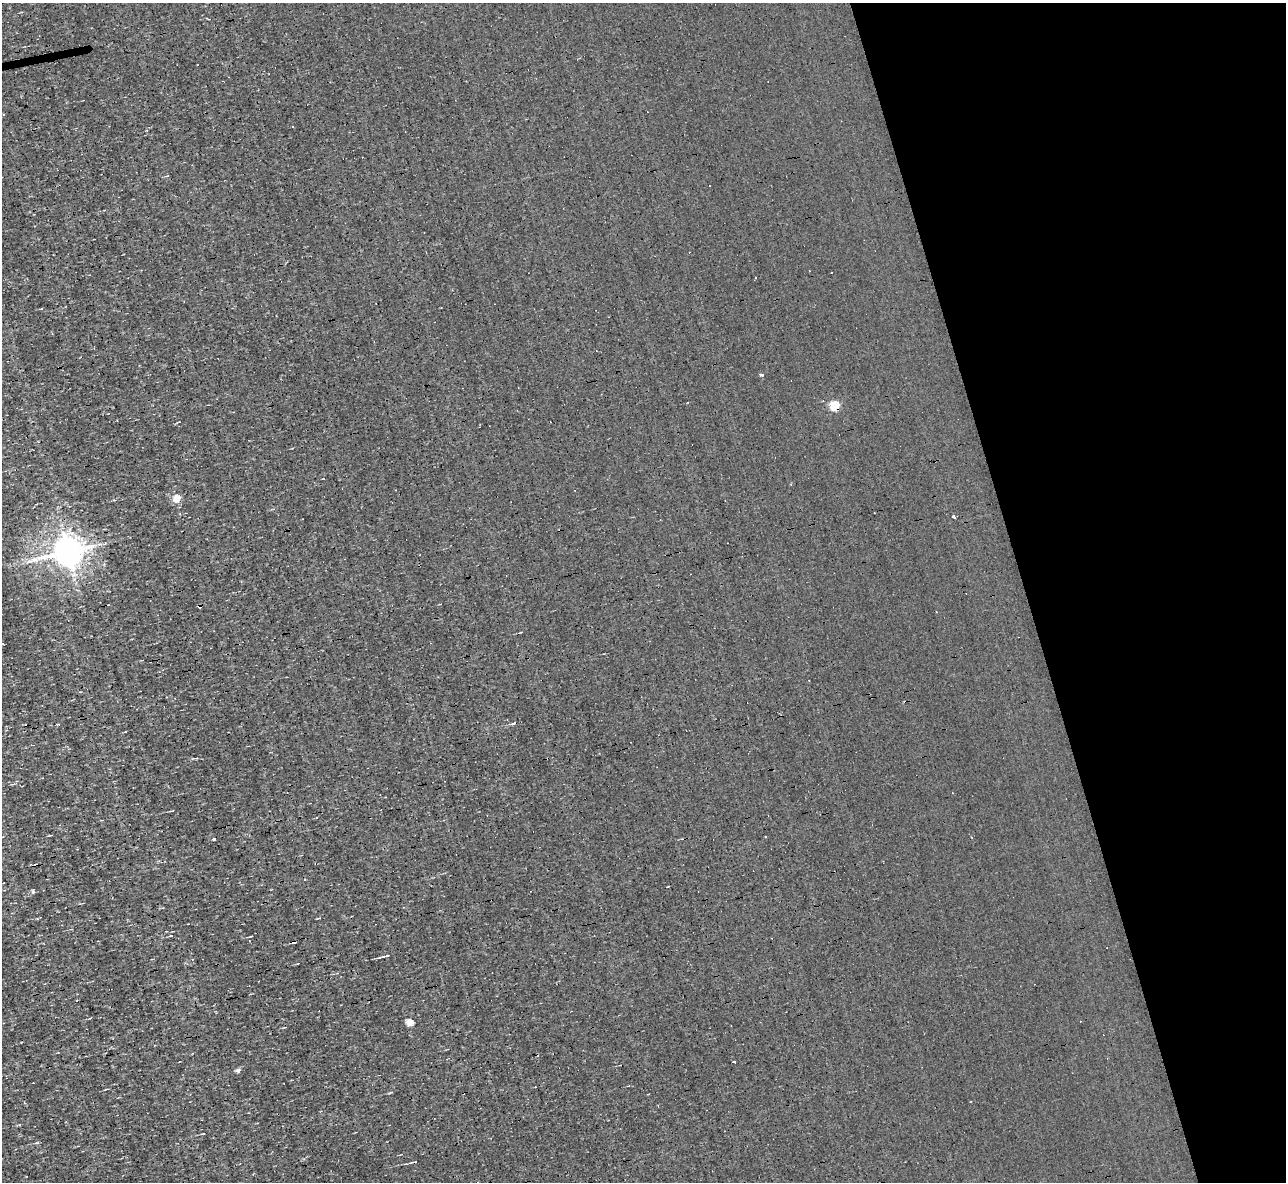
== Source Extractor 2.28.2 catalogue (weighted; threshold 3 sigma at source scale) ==
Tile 12 of 4 x 4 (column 4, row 3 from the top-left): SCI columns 3852-5135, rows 1326-2505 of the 5135 x 5132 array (HDU 1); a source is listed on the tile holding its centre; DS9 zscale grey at full resolution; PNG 1288 x 1184 px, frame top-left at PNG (2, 3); no overlay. Shown black and unused: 20% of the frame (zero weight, under 3 of 4 exposures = <1% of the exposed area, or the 3 px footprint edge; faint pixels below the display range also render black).
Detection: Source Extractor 2.28.2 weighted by HDU 2 'WHT'; one run over the whole footprint, this tile lists its part. Background 0.00167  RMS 0.043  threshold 0.195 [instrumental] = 3 sigma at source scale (4.5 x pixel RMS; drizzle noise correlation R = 1.50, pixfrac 1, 0.05/0.05 arcsec/px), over >= 5 px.
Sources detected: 23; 6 cosmic-ray / hot-pixel residue — not listed; the other 17 listed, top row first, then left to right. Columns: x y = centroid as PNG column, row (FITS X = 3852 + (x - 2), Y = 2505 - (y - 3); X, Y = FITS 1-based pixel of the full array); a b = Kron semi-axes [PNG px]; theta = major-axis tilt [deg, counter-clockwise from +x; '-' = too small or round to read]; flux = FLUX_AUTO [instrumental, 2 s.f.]
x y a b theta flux
756 278 3 2 - 6.7
761 374 3 3 - 19
834 405 5 5 - 290
117 420 3 2 - 2.8
177 498 5 4 - 110
954 517 3 3 - 49
68 552 9 8 - 6900
199 606 4 3 - 6.5
514 723 3 3 - 57
58 724 4 2 - 4.6
214 839 3 3 - 9.8
33 891 4 3 - 8
171 936 4 3 - 3.3
386 956 11 3 12 9.4
410 1022 5 4 - 80
238 1070 5 4 - 16
414 1162 6 2 11 4.5
Overlapping masked pixels (flux is a lower limit): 2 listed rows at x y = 834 405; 199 606